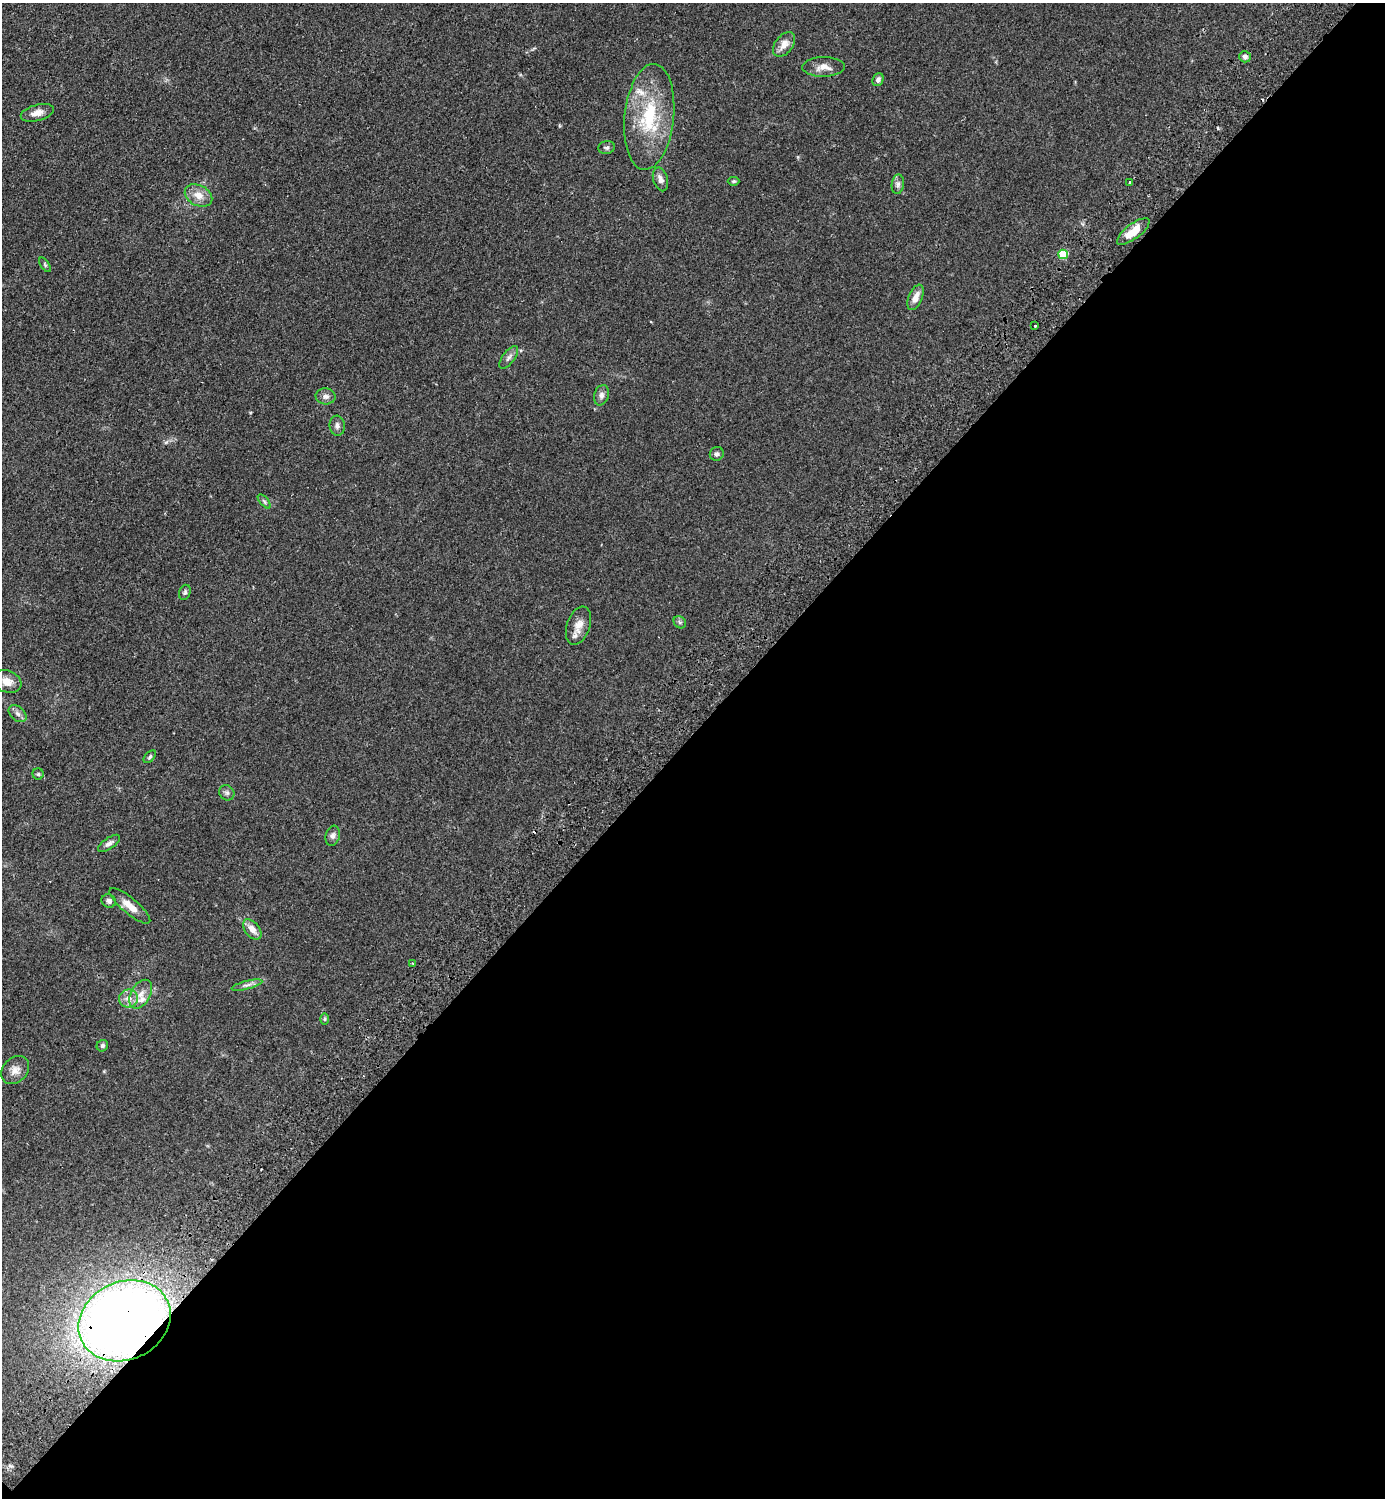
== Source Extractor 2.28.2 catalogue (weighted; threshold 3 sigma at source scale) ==
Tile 15 of 4 x 4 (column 3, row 4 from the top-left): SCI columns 3108-4490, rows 43-1538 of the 6074 x 6069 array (HDU 1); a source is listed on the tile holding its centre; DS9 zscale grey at full resolution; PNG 1387 x 1500 px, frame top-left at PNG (2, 3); each listed source drawn as its Kron ellipse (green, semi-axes under 4 px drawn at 4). Shown black and unused: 51% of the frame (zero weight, under 2 of 3 exposures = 3% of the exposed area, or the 3 px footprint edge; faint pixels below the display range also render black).
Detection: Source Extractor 2.28.2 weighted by HDU 2 'WHT'; one run over the whole footprint, this tile lists its part. Background 0.0793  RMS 0.0085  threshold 0.0385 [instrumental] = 3 sigma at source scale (4.5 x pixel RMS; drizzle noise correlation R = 1.50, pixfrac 1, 0.05/0.05 arcsec/px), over >= 5 px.
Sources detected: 47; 1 cosmic-ray / hot-pixel residue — neither listed nor drawn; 2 inside a brighter listed object's ellipse — not listed separately; the other 44 listed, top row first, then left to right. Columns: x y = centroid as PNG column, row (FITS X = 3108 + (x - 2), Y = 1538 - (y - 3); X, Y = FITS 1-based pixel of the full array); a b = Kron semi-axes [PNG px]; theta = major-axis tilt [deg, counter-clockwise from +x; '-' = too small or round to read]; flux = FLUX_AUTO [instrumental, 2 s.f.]
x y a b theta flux
784 44 14 9 52 7.1
1245 57 6 5 - 2.9
823 67 21 10 1 7.9
878 80 7 5 65 2.6
37 113 17 8 15 6.3
649 117 53 24 84 58
607 147 8 6 11 1.9
660 179 12 7 -74 4.2
734 181 6 4 0 1.1
1130 182 3 3 - 0.86
898 184 10 6 80 2.5
198 195 14 10 -27 8.8
1133 231 20 7 37 15
1063 254 5 5 - 35
45 265 8 4 -55 1.3
916 297 13 7 68 6.4
1035 326 3 3 - 1.5
509 357 13 6 53 3.2
601 395 10 7 73 3.3
325 396 10 8 -4 3.4
337 426 10 7 -84 3.1
717 454 7 6 - 2.3
264 501 8 4 -49 1.5
185 592 8 5 71 1.6
680 622 7 5 -43 1.5
579 626 20 11 70 9.2
7 681 15 10 -21 9.6
17 714 10 7 -40 3.1
150 757 7 4 47 1.5
38 774 5 5 - 1.3
227 793 8 7 - 2.2
333 836 10 7 73 3.1
109 843 13 5 34 3.1
109 901 7 6 - 2.7
130 906 26 8 -40 9.5
252 929 12 7 -50 7.1
413 963 3 2 - 0.79
247 985 16 4 14 3.1
141 994 15 9 61 7.6
129 999 9 9 - 6
325 1019 6 4 90 1.1
102 1046 6 5 - 1.5
15 1070 15 12 46 6.5
124 1321 47 39 25 1000
Overlapping masked pixels (flux is a lower limit): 1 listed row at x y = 124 1321